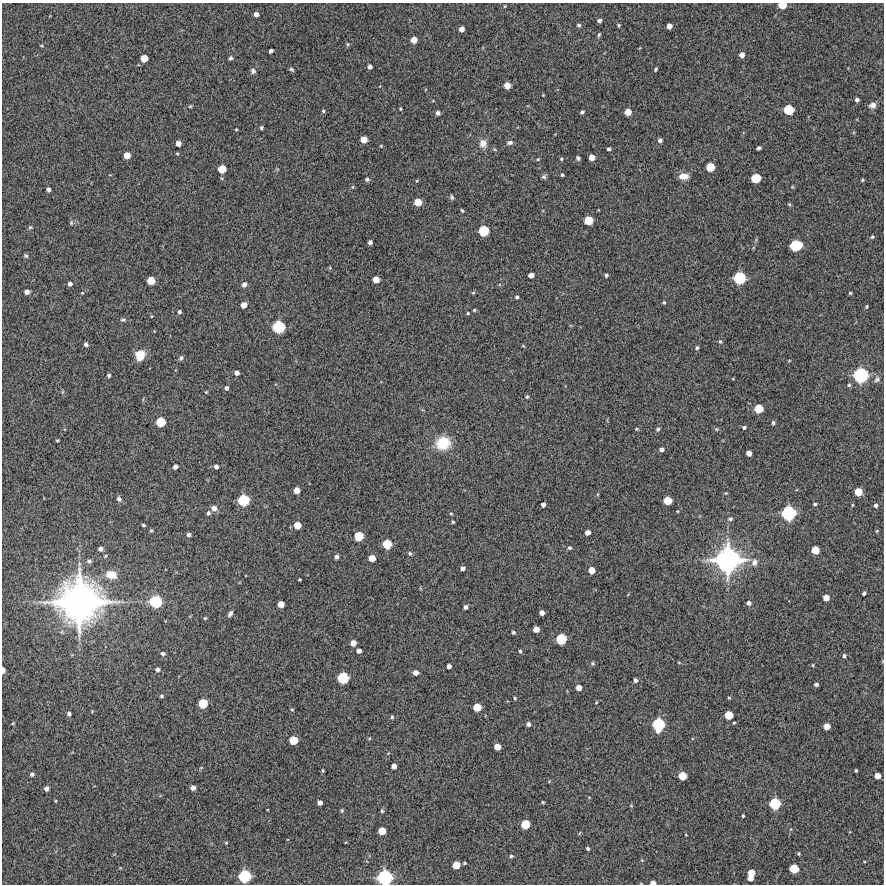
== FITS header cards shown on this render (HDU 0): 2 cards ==
NAXIS1  =                  882 /Length X axis
NAXIS2  =                  882 /Length Y axis

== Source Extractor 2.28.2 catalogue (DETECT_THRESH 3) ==
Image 882 x 882 px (HDU 0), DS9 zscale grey, 1 PNG px = 1 image px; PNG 886 x 886 px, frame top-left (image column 1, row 882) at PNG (2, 3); no overlay
Background 12900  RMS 340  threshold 1030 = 3 sigma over >= 5 px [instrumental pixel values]
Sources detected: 235; all 235 listed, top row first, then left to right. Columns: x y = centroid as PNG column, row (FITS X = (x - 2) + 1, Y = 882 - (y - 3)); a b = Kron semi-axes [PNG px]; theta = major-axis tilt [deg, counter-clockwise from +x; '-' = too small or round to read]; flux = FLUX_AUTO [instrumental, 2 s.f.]
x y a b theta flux
782 5 7 5 0 3.2e+05
505 6 4 2 - 1.7e+04
256 14 4 4 - 9.6e+04
599 20 4 4 - 5.9e+04
579 25 4 4 - 4.5e+04
619 25 3 3 - 3.5e+04
669 26 5 5 - 1.3e+05
461 29 5 4 - 1.2e+05
599 35 6 3 65 2.9e+04
414 40 5 5 - 2.0e+05
348 44 5 5 - 3.3e+04
41 45 4 3 - 2.0e+04
271 51 4 3 - 6.2e+04
742 55 5 4 - 1.2e+05
144 58 6 5 - 2.6e+05
231 58 4 4 - 4.8e+04
370 66 4 4 - 7.9e+04
291 69 5 3 - 3.4e+04
656 69 4 3 - 3.1e+04
253 71 6 5 - 6.3e+04
507 86 5 5 - 2.1e+05
543 95 3 3 - 1.7e+04
857 100 4 4 - 6.8e+04
872 105 8 7 - 1.1e+05
190 106 4 3 - 2.6e+04
400 109 3 3 - 2.4e+04
788 110 7 7 - 5.3e+05
323 111 4 4 - 2.9e+04
582 112 4 3 - 5.0e+04
628 112 5 5 - 2.1e+05
438 113 5 5 - 8.2e+04
261 128 3 3 - 3.7e+04
236 129 3 2 - 1.9e+04
364 140 5 5 - 2.3e+05
660 140 4 4 - 6.6e+04
178 143 5 5 - 1.4e+05
483 143 11 9 -83 1.9e+05
510 143 7 5 9 6.9e+04
381 146 4 4 - 1.9e+04
759 148 4 4 - 5.8e+04
609 149 4 3 - 4.3e+04
177 154 4 3 - 2.0e+04
127 155 5 5 - 2.3e+05
592 157 5 5 - 1.9e+05
578 158 4 4 - 4.7e+04
538 159 4 4 - 2.4e+04
561 159 4 3 - 2.5e+04
710 167 6 6 - 3.9e+05
222 169 6 6 - 3.1e+05
562 175 3 3 - 2.8e+04
684 176 10 7 1 2.0e+05
544 177 6 6 - 5.2e+04
756 178 7 7 - 4.8e+05
367 179 4 4 - 5.4e+04
862 180 4 4 - 3.1e+04
416 181 4 3 - 1.9e+04
353 187 5 3 - 2.2e+04
792 187 4 4 - 1.9e+04
48 189 4 4 - 7.7e+04
452 197 6 4 86 4.3e+04
418 202 6 6 - 2.7e+05
789 204 5 4 - 2.6e+04
462 211 4 2 - 2.4e+04
588 220 7 6 - 4.0e+05
71 223 6 4 -84 3.6e+04
30 227 5 4 - 3.2e+04
484 231 7 7 - 5.9e+05
872 237 5 4 - 3.4e+04
370 242 4 4 - 7.5e+04
796 245 10 8 13 7.9e+05
26 256 6 4 -31 3.5e+04
330 268 5 4 - 2.4e+04
531 275 5 4 - 1.5e+05
606 275 4 4 - 4.2e+04
739 278 9 9 - 8.3e+05
376 279 5 5 - 2.2e+05
151 281 6 6 - 3.3e+05
70 284 4 4 - 7.4e+04
244 284 5 5 - 9.7e+04
27 292 5 4 - 9.7e+04
82 293 4 3 - 1.9e+04
473 293 6 4 1 2.7e+04
850 293 4 4 - 2.6e+04
517 297 4 4 - 3.9e+04
664 302 4 3 - 2.9e+04
244 305 5 5 - 1.8e+05
866 306 4 3 - 2.8e+04
474 310 4 4 - 2.5e+04
179 312 4 4 - 4.7e+04
468 313 4 3 - 2.3e+04
123 320 7 4 1 4.3e+04
279 327 9 9 - 8.4e+05
720 342 5 4 - 3.3e+04
86 344 4 4 - 5.7e+04
697 348 5 4 - 3.9e+04
140 355 9 8 - 4.3e+05
181 358 6 4 46 4.3e+04
237 373 4 4 - 8.8e+04
109 375 4 3 - 4.7e+04
861 375 12 12 - 1.2e+06
877 379 9 7 41 6.7e+04
849 385 5 4 - 3.7e+04
226 388 4 4 - 5.4e+04
206 392 4 4 - 2.0e+04
527 397 5 4 - 3.0e+04
759 409 7 7 - 4.1e+05
161 422 7 7 - 4.8e+05
773 423 4 4 - 4.5e+04
744 427 4 4 - 4.3e+04
636 429 5 4 - 2.4e+04
658 429 5 5 - 4.7e+04
716 429 5 5 - 3.0e+04
57 440 3 2 - 2.4e+04
443 443 14 13 - 6.7e+05
661 449 5 5 - 8.2e+04
749 453 5 4 - 1.4e+05
216 466 5 4 - 6.5e+04
175 467 5 4 - 8.6e+04
297 490 5 5 - 1.8e+05
858 492 6 6 - 2.7e+05
726 493 4 4 - 2.3e+04
119 499 6 5 - 6.8e+04
243 500 9 8 - 7.2e+05
667 501 6 6 - 3.6e+05
815 504 4 3 - 3.6e+04
543 505 4 4 - 7.6e+04
852 505 3 3 - 2.0e+04
876 505 5 5 - 4.8e+04
214 508 7 6 - 1.2e+05
208 513 5 5 - 5.5e+04
789 513 11 10 - 1.1e+06
451 514 4 3 - 2.2e+04
730 519 5 4 - 4.6e+04
453 522 3 3 - 2.8e+04
143 525 3 3 - 3.3e+04
297 525 6 6 - 2.6e+05
151 531 4 4 - 2.8e+04
877 531 4 4 - 2.4e+04
587 533 5 4 - 1.3e+05
189 535 4 4 - 5.7e+04
359 536 7 7 - 4.3e+05
387 544 7 7 - 4.4e+05
569 548 5 4 - 4.4e+04
100 549 4 4 - 8.1e+04
815 550 6 6 - 3.0e+05
410 554 5 5 - 4.2e+04
336 557 4 4 - 7.5e+04
372 558 5 5 - 2.2e+05
728 560 24 23 - 3.6e+06
89 561 6 5 - 5.5e+04
754 562 8 6 78 1.1e+05
463 568 5 4 - 7.2e+04
592 570 5 5 - 2.1e+05
111 575 12 9 -12 3.0e+05
299 579 3 3 - 2.4e+04
864 593 4 3 - 4.9e+04
826 598 5 5 - 1.7e+05
155 601 10 10 - 8.7e+05
79 602 41 38 4 8.8e+06
749 603 4 4 - 7.1e+04
281 604 5 5 - 2.0e+05
465 607 4 4 - 6.9e+04
542 613 4 4 - 1.2e+05
230 614 7 4 57 6.3e+04
205 618 4 4 - 2.5e+04
536 629 5 5 - 1.7e+05
513 632 4 3 - 4.1e+04
561 639 8 7 - 5.8e+05
353 643 5 5 - 1.7e+05
359 651 4 4 - 9.6e+04
520 651 4 3 - 3.4e+04
163 653 5 4 - 4.8e+04
844 656 5 5 - 4.8e+04
592 663 5 5 - 3.7e+04
679 663 5 3 - 1.8e+04
813 665 4 3 - 2.1e+04
449 666 4 4 - 8.4e+04
3 670 5 3 - 1.2e+05
157 670 4 4 - 6.3e+04
416 673 5 5 - 1.2e+05
343 678 8 8 - 6.8e+05
635 680 4 3 - 6.0e+04
816 684 4 4 - 5.0e+04
579 687 5 5 - 1.4e+05
161 696 4 4 - 4.0e+04
515 698 3 2 - 2.5e+04
596 702 5 3 - 2.0e+04
203 703 7 7 - 4.5e+05
477 707 6 6 - 3.1e+05
292 710 4 4 - 2.9e+04
92 711 4 3 - 2.0e+04
69 714 4 4 - 5.7e+04
729 715 6 6 - 3.5e+05
392 717 4 4 - 3.3e+04
13 723 4 3 - 2.0e+04
734 723 4 3 - 2.2e+04
528 724 5 5 - 6.9e+04
658 725 10 9 - 9.0e+05
827 726 5 5 - 2.0e+05
370 738 4 3 - 1.8e+04
293 740 6 6 - 3.7e+05
497 747 5 5 - 2.0e+05
394 766 5 4 - 1.2e+05
323 771 5 3 - 2.5e+04
856 771 3 3 - 3.0e+04
32 774 5 4 - 5.9e+04
682 776 6 6 - 3.4e+05
877 776 5 5 - 1.7e+05
549 781 4 3 - 1.9e+04
193 788 4 4 - 1.0e+05
46 789 4 4 - 8.6e+04
589 797 4 3 - 1.6e+04
543 802 3 3 - 2.4e+04
320 803 4 4 - 9.6e+04
775 804 9 8 - 7.0e+05
631 806 5 3 - 1.9e+04
342 811 5 4 - 3.2e+04
382 811 5 4 - 3.3e+04
743 816 3 3 - 3.1e+04
525 824 7 6 - 4.1e+05
382 831 6 6 - 2.8e+05
686 835 4 2 - 1.2e+04
226 843 4 4 - 2.2e+04
588 848 4 3 - 4.3e+04
799 853 3 3 - 3.0e+04
511 856 4 4 - 3.6e+04
642 860 4 3 - 2.0e+04
464 863 4 3 - 2.6e+04
456 865 6 5 - 2.7e+05
794 869 7 7 - 4.4e+05
751 873 6 5 - 2.6e+05
245 876 9 9 - 8.8e+05
385 877 12 11 - 1.3e+06
750 878 5 4 - 1.5e+05
653 883 5 3 - 1.1e+05
At the frame edge (FLAGS 8, measured only in part): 4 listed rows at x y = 782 5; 3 670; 385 877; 653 883